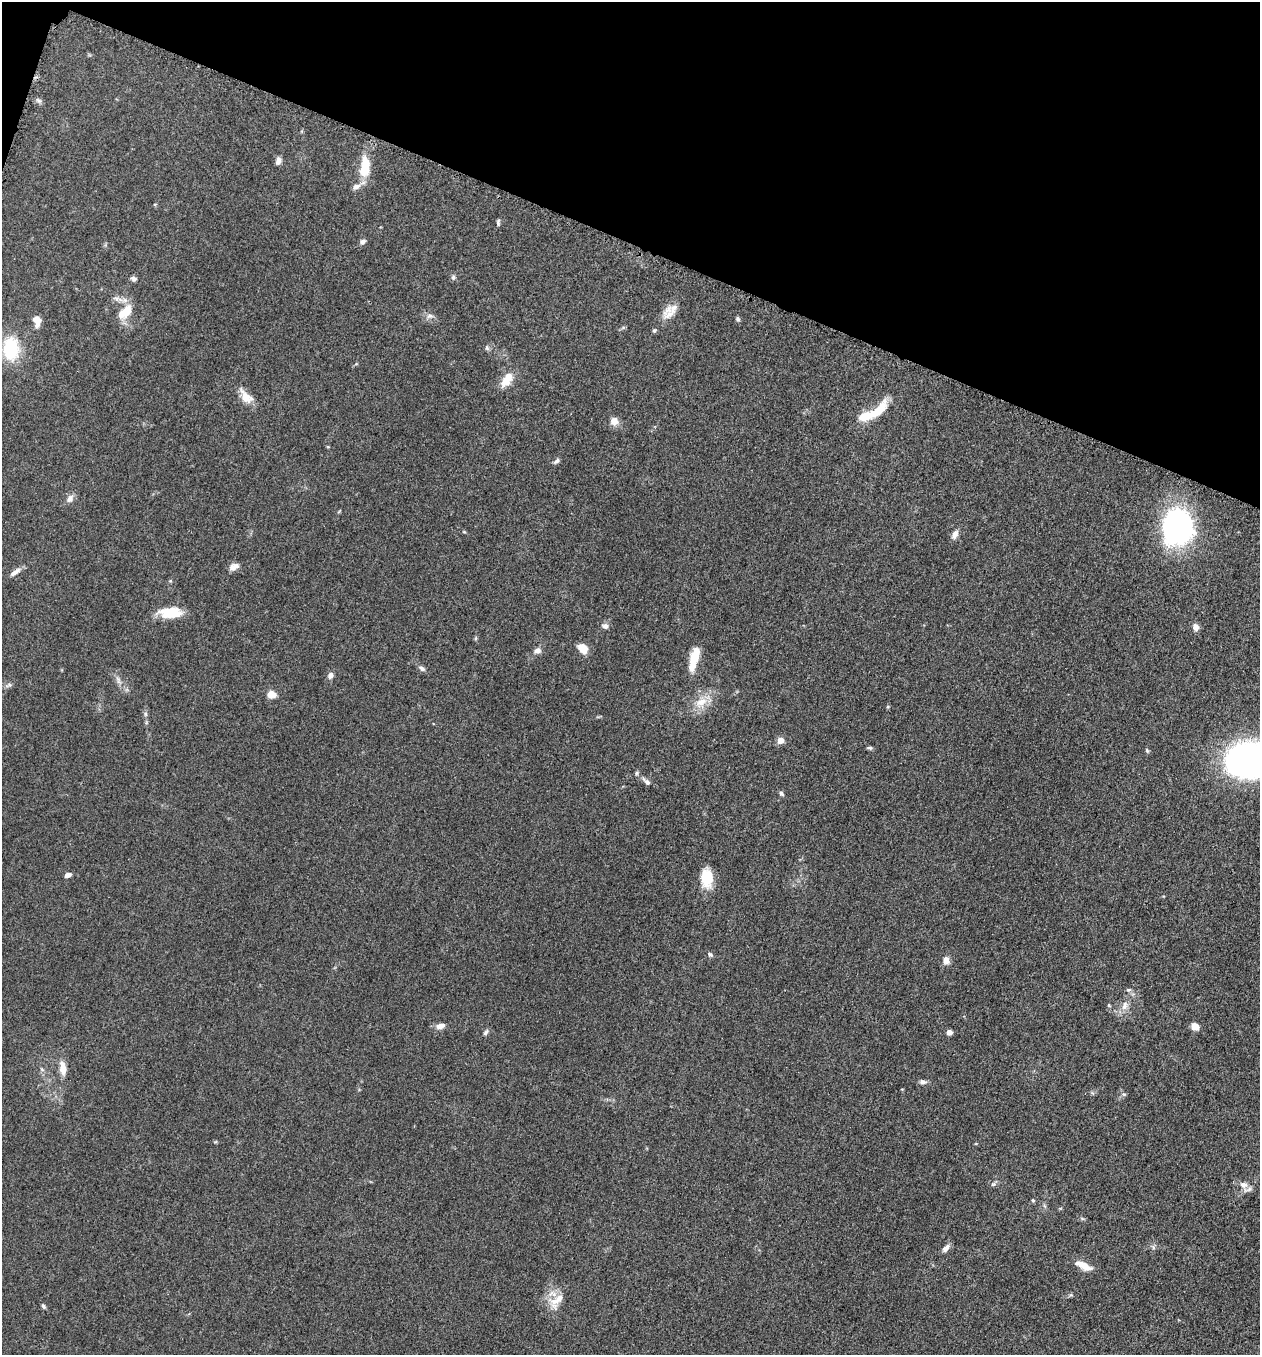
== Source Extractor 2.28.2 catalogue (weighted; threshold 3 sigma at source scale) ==
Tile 2 of 4 x 4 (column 2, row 1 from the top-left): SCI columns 1455-2712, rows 4077-5429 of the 5507 x 5462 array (HDU 1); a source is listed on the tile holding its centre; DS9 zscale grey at full resolution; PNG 1262 x 1357 px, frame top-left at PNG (2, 2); no overlay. Shown black and unused: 18% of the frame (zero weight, under 3 of 5 exposures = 3% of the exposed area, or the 3 px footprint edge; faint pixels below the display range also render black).
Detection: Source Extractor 2.28.2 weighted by HDU 2 'WHT'; one run over the whole footprint, this tile lists its part. Background 0.0767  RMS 0.0066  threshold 0.0296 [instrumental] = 3 sigma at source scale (4.5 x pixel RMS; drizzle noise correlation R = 1.50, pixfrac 1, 0.05/0.05 arcsec/px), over >= 5 px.
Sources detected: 70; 3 inside a brighter object's white glare — not listed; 3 inside a brighter listed object's ellipse — not listed separately; the other 64 listed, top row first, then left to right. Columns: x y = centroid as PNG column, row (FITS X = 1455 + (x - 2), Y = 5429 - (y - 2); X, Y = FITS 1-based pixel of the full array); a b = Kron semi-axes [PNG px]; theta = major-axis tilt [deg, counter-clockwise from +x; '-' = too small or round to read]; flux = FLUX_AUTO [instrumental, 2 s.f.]
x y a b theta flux
39 101 9 6 -29 1.6
278 161 10 6 72 2.5
365 164 17 9 -78 11
356 186 11 7 26 3.3
498 222 9 4 86 1.2
363 241 8 6 28 1.7
453 277 7 5 70 1.3
134 279 8 5 -18 1.7
668 310 22 10 44 7.9
127 311 22 12 53 11
430 316 10 6 1 2.4
738 319 6 5 - 1.2
37 321 13 8 -78 5.6
654 330 6 5 - 0.95
487 348 7 5 -48 1.2
11 349 28 19 -88 29
507 379 21 10 56 10
246 397 21 10 -49 8.1
879 410 32 10 55 13
614 421 8 8 - 5.5
556 461 9 5 40 1.7
70 499 11 8 54 3.2
1177 527 34 30 78 130
464 532 5 3 - 0.6
955 535 12 7 61 3.3
234 566 13 7 22 3.8
15 572 16 6 36 3.5
170 613 26 11 0 16
605 626 8 7 - 2.2
1195 627 8 7 - 3.4
583 648 10 8 -50 8.5
537 651 10 7 32 3
694 660 24 9 78 14
422 668 9 6 -36 2.1
330 675 7 6 - 3.1
118 680 13 4 -72 2.3
9 685 10 4 28 1.4
272 694 5 5 - 21
701 702 20 10 29 10
145 714 7 4 -89 1.2
780 740 5 5 - 8.7
870 748 8 4 -8 1.1
1248 761 45 32 1 210
647 781 13 6 -41 2.8
781 793 7 5 -51 1.4
68 875 6 4 15 3.1
707 878 23 13 -87 15
710 954 8 5 -38 1.4
946 960 9 8 - 3.8
1125 1006 14 8 74 4.7
440 1026 11 7 14 4
1195 1026 8 8 - 5.1
485 1032 9 5 53 1.5
949 1032 5 5 - 3.7
63 1068 16 7 -84 7.3
923 1082 8 6 -5 2.4
993 1184 7 5 42 1.3
1244 1185 10 8 -16 3.8
1033 1200 5 4 - 0.73
1153 1247 6 4 -72 1.1
946 1248 11 6 43 3
1083 1266 20 7 -27 8.4
559 1298 35 9 56 8.5
43 1306 6 5 - 1.2
Isophote crosses this tile's border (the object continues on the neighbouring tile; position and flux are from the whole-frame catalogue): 1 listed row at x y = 1248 761